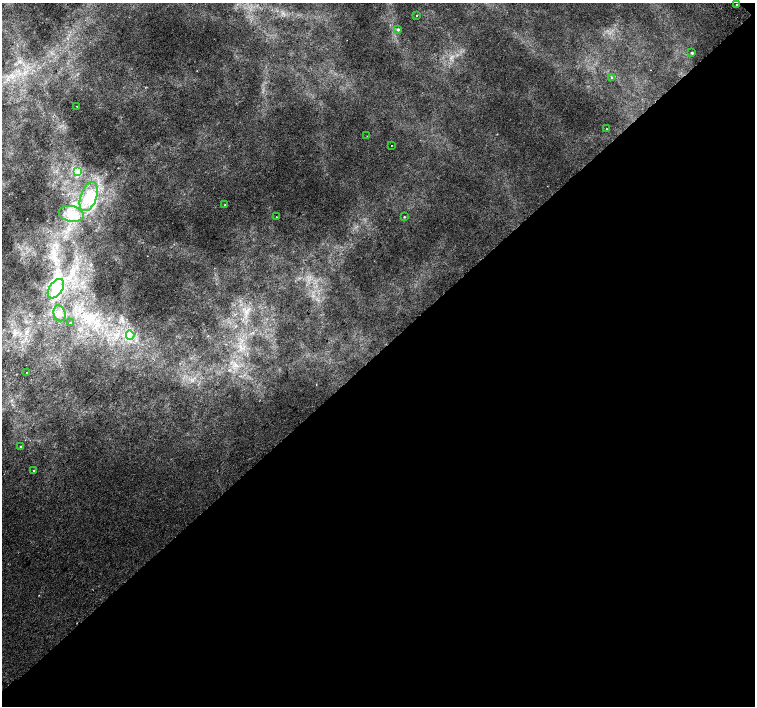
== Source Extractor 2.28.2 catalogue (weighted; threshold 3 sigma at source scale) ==
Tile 12 of 4 x 4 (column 4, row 3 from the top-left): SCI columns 4561-6065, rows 1606-3013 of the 6117 x 6089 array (HDU 1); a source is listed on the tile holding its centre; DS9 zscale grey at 2 x 2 block average (1 PNG px = mean of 2 x 2 image px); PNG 757 x 708 px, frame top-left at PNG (2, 3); each listed source drawn as its Kron ellipse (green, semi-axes under 4 px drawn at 4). Shown black and unused: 50% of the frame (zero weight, under 2 of 3 exposures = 3% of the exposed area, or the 3 px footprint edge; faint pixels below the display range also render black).
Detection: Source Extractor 2.28.2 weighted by HDU 2 'WHT'; one run over the whole footprint, this tile lists its part. Background 0.00965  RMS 0.0042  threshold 0.0189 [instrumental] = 3 sigma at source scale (4.5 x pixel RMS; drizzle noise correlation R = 1.50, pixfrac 1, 0.0396/0.0396 arcsec/px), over >= 5 px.
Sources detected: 23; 1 cosmic-ray / hot-pixel residue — neither listed nor drawn; the other 22 listed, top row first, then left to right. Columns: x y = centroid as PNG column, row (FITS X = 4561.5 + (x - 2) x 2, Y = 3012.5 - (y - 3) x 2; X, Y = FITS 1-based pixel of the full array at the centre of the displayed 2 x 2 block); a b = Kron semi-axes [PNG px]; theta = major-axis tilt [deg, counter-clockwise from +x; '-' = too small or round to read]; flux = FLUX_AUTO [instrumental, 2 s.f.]
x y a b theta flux
736 5 2 2 - 1.3
417 15 2 2 - 0.63
398 29 4 4 - 1.1
692 53 2 2 - 1.6
612 78 2 2 - 1.9
77 106 2 2 - 0.3
607 129 2 2 - 1.1
367 136 2 2 - 0.83
392 145 2 2 - 0.34
77 171 3 3 - 46
89 197 15 8 71 14
225 205 2 2 - 0.74
71 214 13 7 -11 8.9
277 217 2 2 - 0.61
404 217 2 2 - 0.66
56 289 11 6 55 10
59 313 8 6 -74 4.1
70 322 2 2 - 0.6
130 335 5 3 - 2.7
26 373 2 2 - 0.86
20 446 2 2 - 1.1
34 471 2 2 - 0.62
Diffuse or blended objects may show on this block-average render without a row.